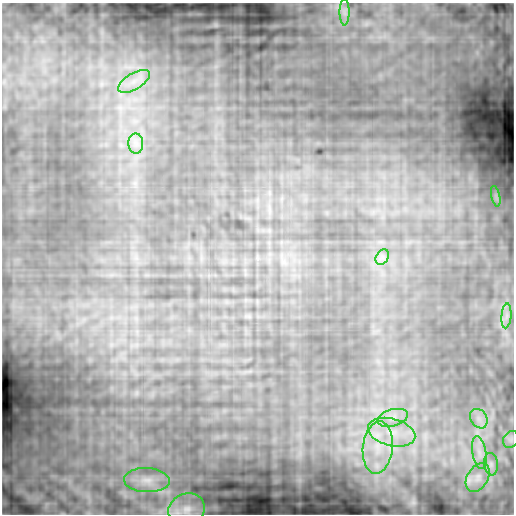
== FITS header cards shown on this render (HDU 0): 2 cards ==
NAXIS1  =                  512
NAXIS2  =                  512

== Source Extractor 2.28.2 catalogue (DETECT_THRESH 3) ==
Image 512 x 512 px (HDU 0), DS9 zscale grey, 1 PNG px = 1 image px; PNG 516 x 516 px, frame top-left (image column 1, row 512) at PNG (2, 3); each listed source drawn as its Kron ellipse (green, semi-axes under 4 px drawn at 4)
Background -0.0273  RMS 0.0022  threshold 0.00654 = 3 sigma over >= 5 px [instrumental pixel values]
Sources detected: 16; all 16 listed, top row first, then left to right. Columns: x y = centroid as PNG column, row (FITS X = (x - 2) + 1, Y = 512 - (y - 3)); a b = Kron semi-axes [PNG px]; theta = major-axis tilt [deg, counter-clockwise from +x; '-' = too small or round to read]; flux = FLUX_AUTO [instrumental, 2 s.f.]
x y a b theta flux
344 12 13 5 -90 0.7
134 81 18 8 30 1.9
136 143 10 7 -90 1
496 196 10 4 -77 0.42
382 257 8 6 60 0.64
506 316 12 5 85 0.75
393 418 16 8 15 1.4
479 419 10 8 -58 1
392 432 24 13 -15 4.3
511 439 9 7 53 0.48
378 447 26 15 84 5.3
479 452 17 7 -81 1.4
491 464 11 7 -83 0.64
478 478 15 10 58 1.5
147 480 23 12 -3 2.2
187 509 18 15 20 2.4